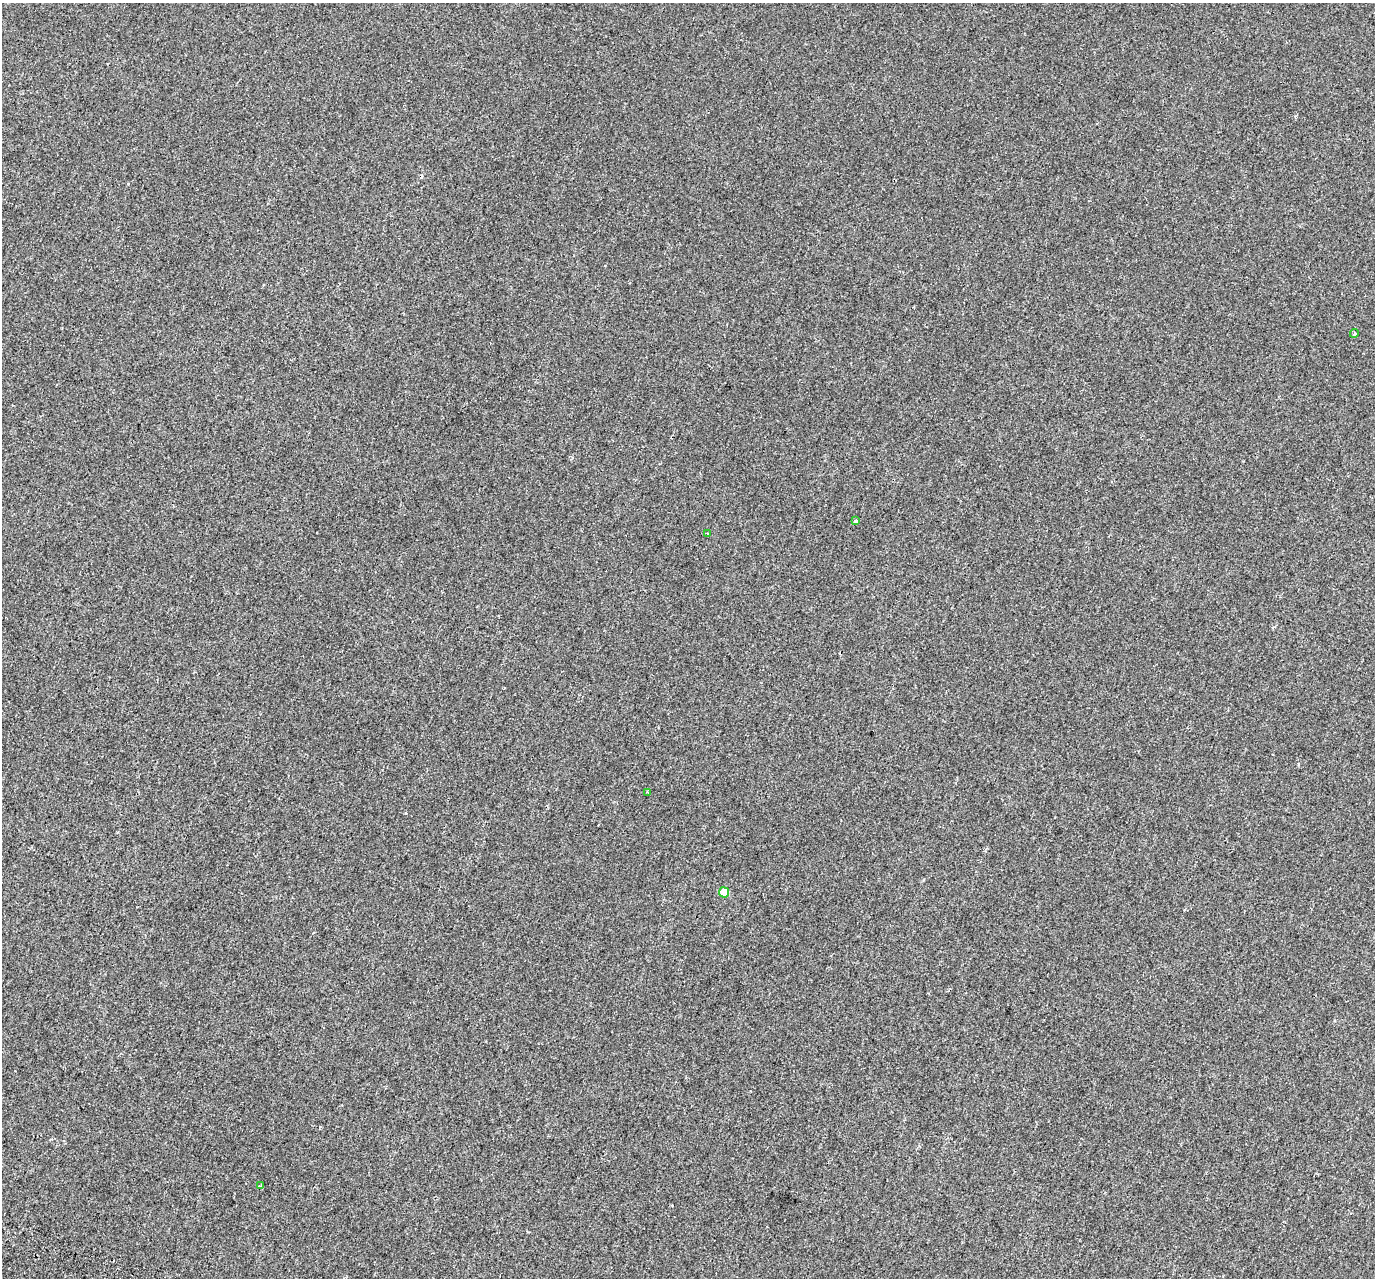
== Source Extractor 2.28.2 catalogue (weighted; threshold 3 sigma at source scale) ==
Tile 7 of 4 x 4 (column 3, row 2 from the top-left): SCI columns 2850-4222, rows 2949-4224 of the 5689 x 5835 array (HDU 1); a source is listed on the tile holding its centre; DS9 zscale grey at full resolution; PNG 1377 x 1280 px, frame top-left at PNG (2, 3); each listed source drawn as its Kron ellipse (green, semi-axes under 4 px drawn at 4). Shown black and unused: <1% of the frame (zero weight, under 2 of 3 exposures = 7% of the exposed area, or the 3 px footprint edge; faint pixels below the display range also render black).
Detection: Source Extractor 2.28.2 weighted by HDU 2 'WHT'; one run over the whole footprint, this tile lists its part. Background -3.45e-04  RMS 0.0045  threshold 0.0203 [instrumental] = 3 sigma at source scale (4.5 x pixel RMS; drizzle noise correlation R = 1.50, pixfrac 1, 0.0396/0.0396 arcsec/px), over >= 5 px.
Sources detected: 7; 1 cosmic-ray / hot-pixel residue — neither listed nor drawn; the other 6 listed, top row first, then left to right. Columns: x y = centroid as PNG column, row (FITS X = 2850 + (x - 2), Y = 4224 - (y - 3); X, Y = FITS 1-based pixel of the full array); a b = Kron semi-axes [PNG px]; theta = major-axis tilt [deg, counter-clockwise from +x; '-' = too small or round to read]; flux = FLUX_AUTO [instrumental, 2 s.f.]
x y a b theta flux
1354 333 4 3 - 1.6
855 521 3 3 - 1.9
707 533 3 2 - 0.39
648 792 4 3 - 0.46
724 892 5 5 - 5.5
260 1186 4 2 - 0.38